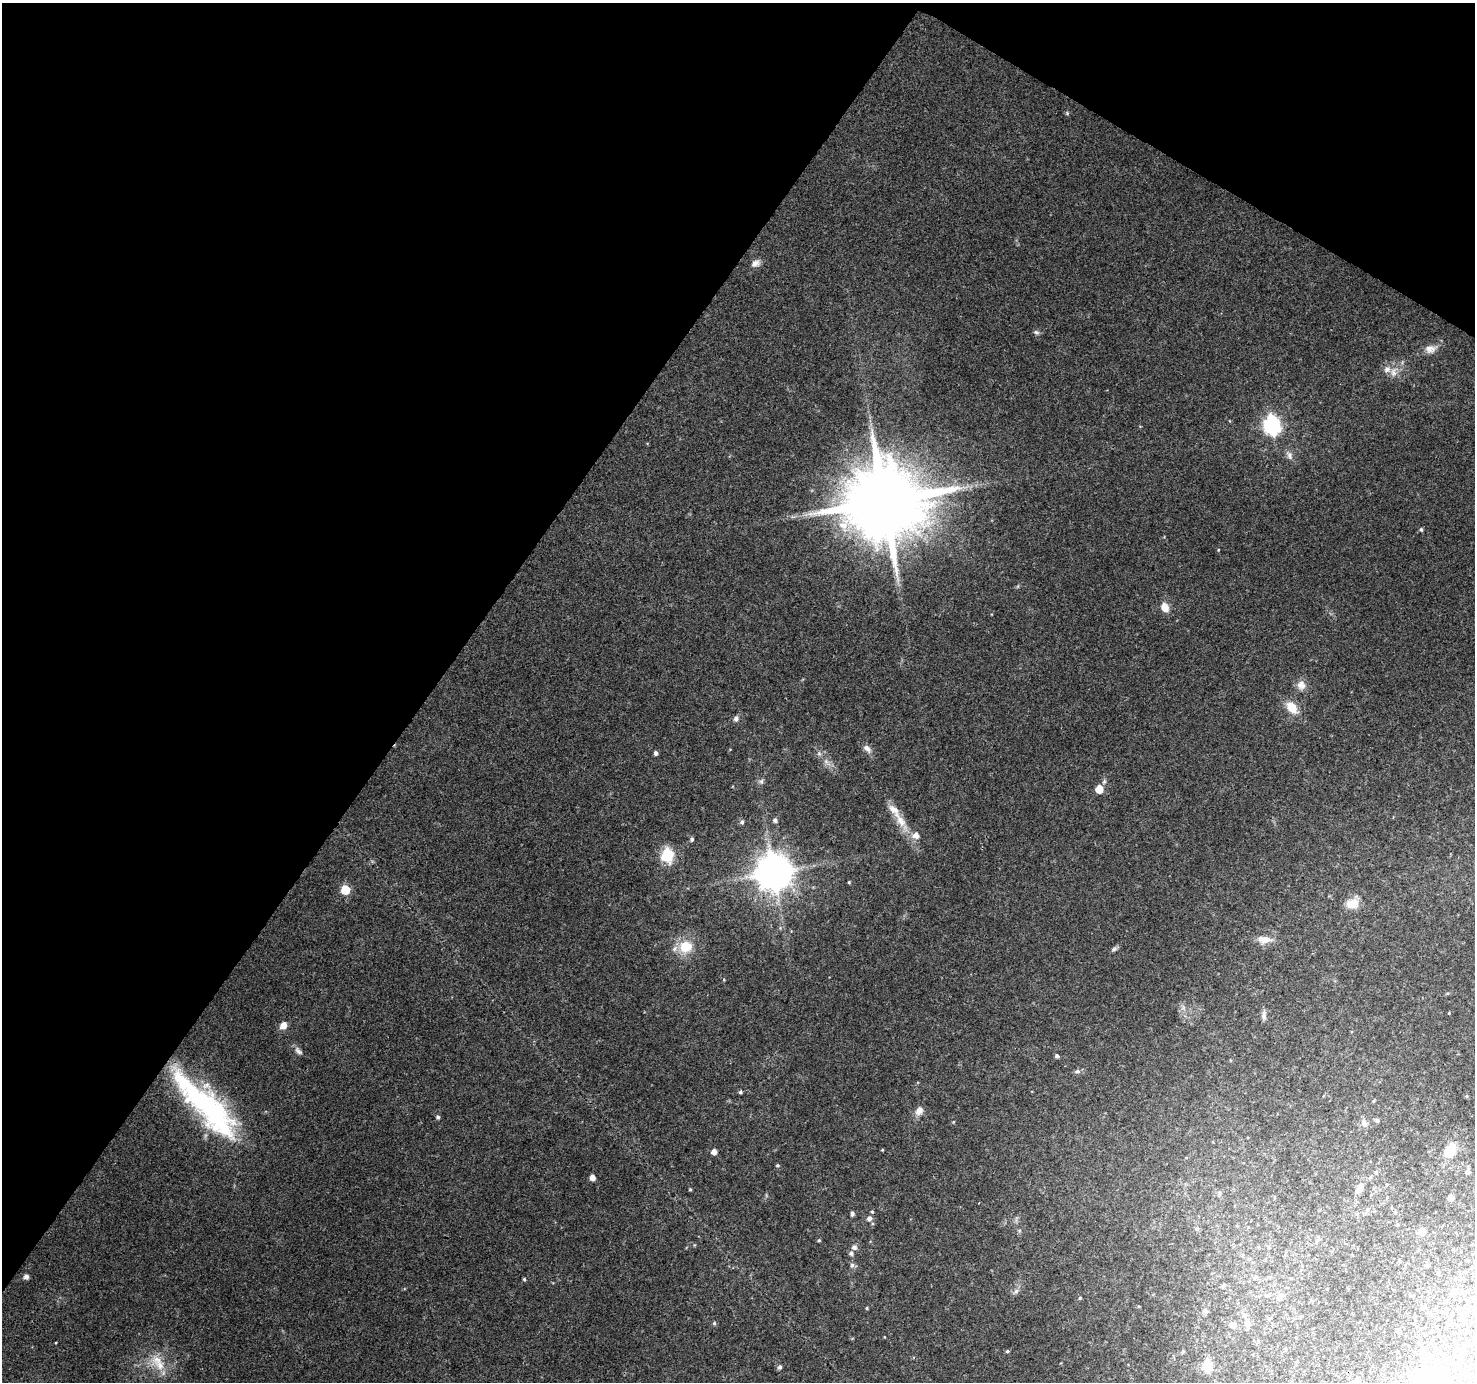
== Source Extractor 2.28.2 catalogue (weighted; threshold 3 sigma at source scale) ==
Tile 2 of 4 x 4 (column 2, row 1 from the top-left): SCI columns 1474-2946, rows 4329-5708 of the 5900 x 5964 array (HDU 1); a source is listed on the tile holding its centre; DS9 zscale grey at full resolution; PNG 1477 x 1384 px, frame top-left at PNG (2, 3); no overlay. Shown black and unused: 34% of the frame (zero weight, under 3 of 4 exposures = <1% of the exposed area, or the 3 px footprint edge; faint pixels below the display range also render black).
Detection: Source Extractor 2.28.2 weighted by HDU 2 'WHT'; one run over the whole footprint, this tile lists its part. Background 0.114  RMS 0.0065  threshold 0.0294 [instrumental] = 3 sigma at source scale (4.5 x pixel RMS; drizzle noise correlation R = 1.50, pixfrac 1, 0.0396/0.0396 arcsec/px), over >= 5 px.
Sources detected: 103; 1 inside a brighter object's white glare — not listed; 6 inside a brighter listed object's ellipse — not listed separately; the other 96 listed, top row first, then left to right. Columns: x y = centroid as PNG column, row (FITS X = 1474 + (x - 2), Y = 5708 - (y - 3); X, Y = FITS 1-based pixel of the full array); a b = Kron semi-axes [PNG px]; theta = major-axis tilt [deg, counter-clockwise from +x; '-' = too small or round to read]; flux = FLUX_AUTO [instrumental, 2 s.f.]
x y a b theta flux
1067 113 5 5 - 0.85
755 263 12 8 28 3.8
1036 332 8 6 -23 1.5
1430 349 16 11 7 5.4
1394 372 15 8 85 5.1
1272 425 8 7 - 230
1289 455 12 8 -67 3.4
884 501 21 19 45 8800
1421 529 5 5 - 1.1
1218 550 4 3 - 0.47
1165 608 9 7 -65 8.2
1301 685 12 10 -82 5.6
1292 707 13 9 -50 12
736 719 8 6 65 2.2
867 748 13 7 -43 3.3
656 753 5 4 - 1.6
819 754 7 6 - 1.6
761 781 7 7 - 1.7
1099 789 6 6 - 11
775 820 5 5 - 2
901 821 21 11 -55 9.9
742 822 6 5 - 1.6
916 835 8 7 - 4.6
692 839 6 4 75 1.1
667 855 6 6 - 84
774 872 11 10 - 1700
849 882 4 3 - 0.7
345 890 6 5 - 23
1352 903 16 11 17 8.8
1264 939 19 9 -2 6.7
685 947 16 15 - 16
1114 949 9 5 21 1.5
1264 1015 14 6 89 2.6
283 1025 7 6 - 6.6
298 1051 13 6 -43 2.4
1057 1056 4 4 - 1.7
1077 1071 7 6 - 2.1
740 1092 5 4 - 1.1
1466 1096 5 4 - 0.73
1374 1101 5 3 - 0.69
204 1103 85 28 -44 120
919 1111 11 8 52 4.5
438 1117 6 5 - 1.2
1377 1121 6 5 - 1.4
953 1122 4 3 - 0.55
1364 1123 12 8 -61 2.9
1450 1151 12 9 59 16
714 1152 5 4 - 4.8
777 1165 5 5 - 0.96
1376 1172 6 5 - 1.3
1468 1172 6 6 - 2.6
1370 1177 6 5 - 0.98
592 1178 5 4 - 4.9
1360 1188 13 6 87 4.2
690 1189 4 4 - 0.61
1219 1194 8 5 76 1.4
1274 1198 5 3 - 0.59
1451 1198 4 4 - 4.5
872 1212 5 4 - 0.76
1395 1212 4 3 - 0.64
852 1214 6 5 - 1.7
869 1218 7 6 - 2.4
1397 1225 4 3 - 0.84
1197 1228 6 6 - 1.6
1422 1232 5 5 - 8.5
819 1240 4 4 - 0.81
854 1247 6 6 - 2.5
851 1253 6 6 - 1.7
1399 1261 5 3 - 0.66
852 1265 7 5 76 1.8
1426 1265 6 5 - 1
1438 1273 5 5 - 1.2
26 1277 5 4 - 3.1
1255 1277 7 4 18 1.2
524 1279 4 4 - 0.82
1224 1285 7 5 50 1.4
1418 1289 4 2 - 0.44
1016 1291 10 4 45 1.9
1462 1291 7 6 - 1.8
1453 1292 6 6 - 5.3
1267 1296 6 4 -19 0.86
1280 1297 12 6 43 2.9
1080 1298 4 4 - 0.9
867 1308 4 3 - 0.66
1205 1311 7 6 - 1.6
1452 1313 5 4 - 0.82
714 1323 5 5 - 1
1248 1324 11 8 -74 3.7
1233 1325 7 7 - 3.6
1286 1349 5 3 - 0.56
1007 1351 5 4 - 0.95
1183 1352 5 4 - 0.93
157 1359 22 16 15 14
1459 1362 6 5 - 1.5
1207 1366 6 5 - 44
780 1367 5 4 - 1.8